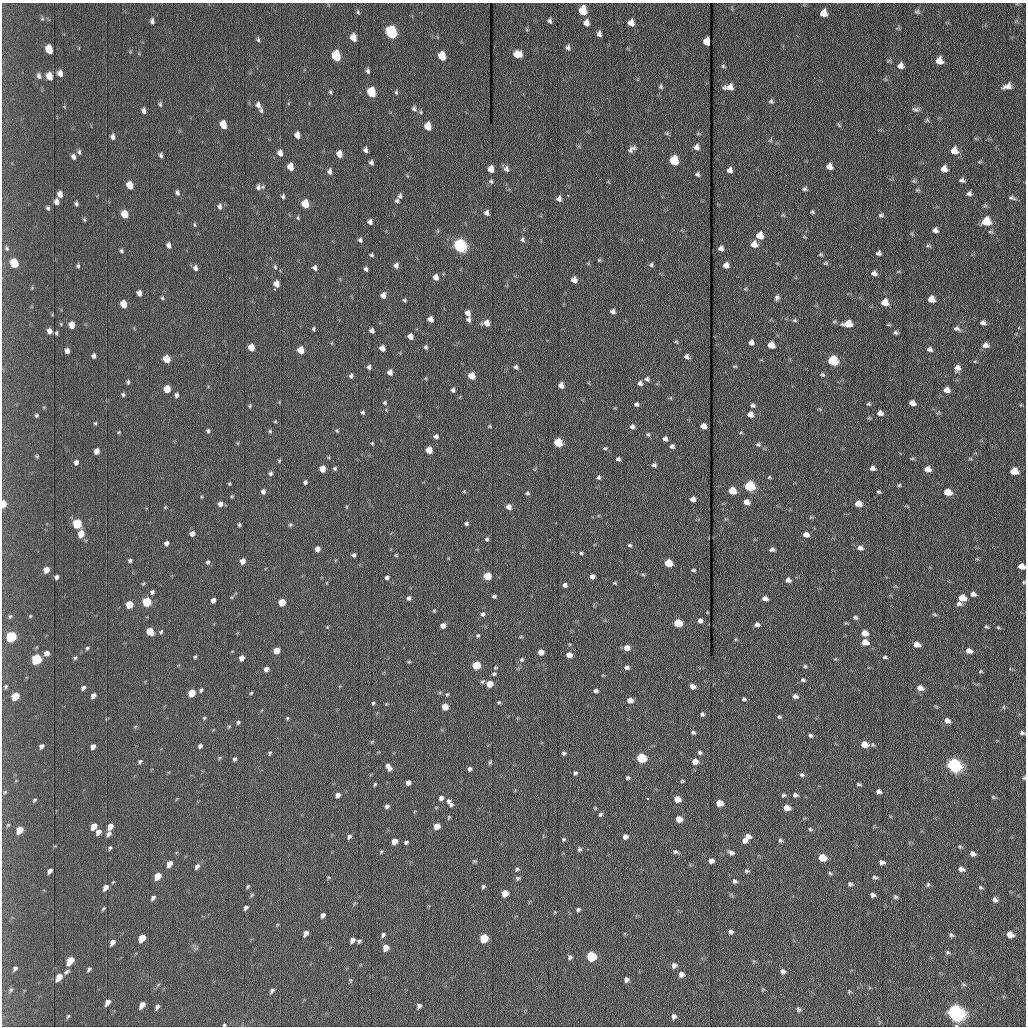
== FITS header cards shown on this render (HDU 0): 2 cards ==
NAXIS1  =                 1024 /fastest changing axis
NAXIS2  =                 1024 /next to fastest changing axis

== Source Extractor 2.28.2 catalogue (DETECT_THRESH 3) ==
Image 1024 x 1024 px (HDU 0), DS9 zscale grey, 1 PNG px = 1 image px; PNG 1028 x 1028 px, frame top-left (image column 1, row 1024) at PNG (2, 3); no overlay
Background 1170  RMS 13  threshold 40.2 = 3 sigma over >= 5 px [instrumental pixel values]
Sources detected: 497; all 497 listed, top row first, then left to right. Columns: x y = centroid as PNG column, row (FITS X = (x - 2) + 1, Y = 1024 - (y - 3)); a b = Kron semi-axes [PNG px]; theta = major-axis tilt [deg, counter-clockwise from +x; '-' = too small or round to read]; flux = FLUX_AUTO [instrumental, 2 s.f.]
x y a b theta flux
583 10 7 6 - 23000
358 12 6 4 -79 1300
917 12 8 7 - 2000
823 13 6 6 - 8200
42 19 5 4 - 1000
152 21 6 4 -81 2400
550 21 6 4 -84 2100
586 23 7 6 - 5900
631 23 7 6 - 6100
391 32 8 6 -79 140000
599 34 6 5 - 3200
353 38 7 5 -78 9300
258 40 6 4 -70 1500
707 41 7 5 88 11000
568 47 7 5 -84 2500
49 50 7 5 -70 16000
518 54 8 6 -4 9500
336 56 7 5 -80 54000
442 56 7 5 -81 21000
939 61 7 6 - 9200
723 66 5 5 - 1100
901 66 6 6 - 4500
368 71 6 4 -83 2200
60 73 6 5 - 4200
39 76 7 5 -81 2400
49 76 7 5 -73 8700
661 86 5 4 - 1500
1007 86 10 6 16 5300
729 87 9 5 5 6800
330 92 6 4 -69 1300
371 92 7 5 -80 42000
396 92 6 4 -89 1200
771 101 6 6 - 1800
160 104 7 4 -81 1500
258 105 8 6 -68 3500
414 109 8 6 -57 2500
915 109 10 6 -12 2600
261 110 6 5 - 1700
144 111 6 4 -87 3000
420 112 5 5 - 1200
927 120 7 5 18 1300
223 125 7 5 -76 16000
839 125 8 4 -46 1300
428 126 6 5 - 16000
667 133 7 4 46 1100
297 135 6 5 - 5900
113 137 6 4 -87 2800
770 140 6 4 30 1300
696 147 6 6 - 3800
632 149 10 5 35 3000
365 150 5 4 - 2800
954 151 7 7 - 9300
79 152 7 4 90 1700
280 153 6 5 - 5200
339 154 6 5 - 7200
161 155 5 4 - 1900
73 157 6 5 - 2900
674 160 6 6 - 37000
979 162 6 3 19 950
371 163 5 4 - 2400
290 167 6 5 - 10000
829 167 6 6 - 5400
491 169 6 5 - 7500
506 169 7 6 - 3100
944 169 7 6 - 7000
730 170 5 5 - 3600
330 172 6 4 -83 3000
697 174 5 5 - 1900
962 180 7 5 -16 2400
491 181 6 5 - 1500
914 181 6 4 -44 1200
130 185 6 5 - 12000
258 187 8 6 88 3500
804 189 5 4 - 1700
917 190 6 4 12 1300
177 193 7 5 -76 2300
969 193 6 5 - 2400
60 194 5 4 - 5400
568 195 3 2 - 800
400 196 6 5 - 1900
283 197 5 4 - 1700
1012 198 9 5 -20 2300
559 199 5 5 - 3300
397 201 5 4 - 1800
57 202 5 4 - 4500
76 204 5 4 - 1900
305 204 6 5 - 24000
220 206 8 5 -88 3000
48 208 6 4 -61 1600
812 212 5 4 - 1300
487 213 5 5 - 3300
125 214 6 5 - 15000
881 215 7 5 -17 1800
298 218 5 4 - 1100
84 220 5 4 - 1000
986 221 7 6 - 29000
370 222 5 4 - 3000
194 224 6 3 -89 990
935 230 6 5 - 3300
438 231 6 3 72 1000
760 235 6 6 - 12000
360 240 5 4 - 2000
523 240 5 5 - 1800
754 244 6 6 - 8000
169 245 6 5 - 3700
928 245 6 5 - 1500
460 246 6 6 - 260000
7 248 6 6 - 1900
721 248 5 5 - 3300
122 251 5 4 - 1500
879 253 5 4 - 2200
372 255 4 4 - 1400
820 255 7 3 -8 1000
599 260 5 4 - 920
14 263 6 5 - 30000
826 263 6 4 -19 1200
651 265 5 5 - 1700
726 265 5 5 - 5500
78 266 4 3 - 1400
396 266 6 5 - 3300
275 267 6 5 - 1400
195 268 7 5 -83 2900
315 268 6 5 - 2800
366 269 4 3 - 2000
874 273 6 5 - 3200
436 277 6 5 - 5100
574 280 5 5 - 7600
276 284 6 5 - 7300
275 289 3 2 - 1400
745 289 6 3 18 890
139 293 5 4 - 4500
383 295 6 5 - 5300
777 297 6 5 - 2300
162 298 5 4 - 1100
931 299 6 5 - 9900
404 300 4 3 - 1200
885 302 6 5 - 12000
123 304 6 5 - 13000
613 311 5 4 - 3200
467 313 6 5 - 5300
430 319 5 5 - 5800
469 320 5 4 - 2600
795 320 6 4 -20 1300
983 322 6 5 - 2900
486 323 6 5 - 8500
61 324 5 3 - 740
848 324 7 5 3 14000
71 325 6 5 - 9300
314 329 5 3 - 1300
957 329 9 6 -21 2700
371 330 5 4 - 2900
49 331 5 5 - 3900
56 333 5 3 - 1200
896 333 6 4 -30 1700
410 336 5 5 - 6100
676 342 5 4 - 1100
751 342 5 5 - 3800
771 345 6 5 - 12000
985 345 7 6 - 4400
251 347 5 5 - 15000
426 347 5 4 - 1800
382 348 5 5 - 6200
929 349 6 4 -15 3000
300 350 5 5 - 15000
67 351 5 4 - 3700
93 356 5 4 - 2500
686 357 5 5 - 2900
166 359 6 5 - 18000
833 361 6 6 - 69000
975 361 6 3 18 950
735 366 5 3 - 980
369 367 5 4 - 2400
516 367 5 5 - 2300
957 368 8 7 - 4500
390 372 5 4 - 5900
822 375 6 5 - 1300
351 376 5 4 - 2100
471 376 5 5 - 17000
647 379 7 6 - 2200
128 382 5 4 - 1500
640 383 6 6 - 3000
561 385 5 5 - 6800
167 389 5 5 - 15000
453 390 4 3 - 2100
947 390 6 5 - 6600
123 395 4 4 - 1500
176 395 5 4 - 2300
385 403 6 5 - 1400
912 403 6 5 - 6000
636 404 5 5 - 2300
868 404 5 4 - 1200
753 405 5 4 - 2100
250 406 5 3 - 1100
363 412 4 4 - 1500
880 413 6 5 - 4500
750 414 5 5 - 7000
36 415 5 4 - 1400
275 421 4 4 - 870
95 423 4 4 - 1000
489 426 4 4 - 870
703 426 5 5 - 7800
632 427 6 6 - 3000
208 431 6 5 - 1600
270 431 5 4 - 1200
337 431 5 4 - 1100
119 432 4 3 - 810
741 433 5 3 - 860
648 434 6 5 - 1600
436 436 5 5 - 3100
665 439 5 5 - 2900
558 442 5 5 - 45000
372 443 4 3 - 840
758 444 7 5 -25 1700
672 446 5 4 - 2400
605 448 6 4 7 1300
429 450 5 5 - 16000
96 451 5 4 - 4900
37 456 5 4 - 910
912 458 6 4 2 1000
618 459 4 4 - 2200
279 461 5 4 - 1000
76 462 5 4 - 3200
654 465 5 5 - 2300
335 468 5 4 - 1500
872 468 5 4 - 3700
322 469 5 5 - 12000
927 469 6 5 - 7600
1014 471 6 5 - 16000
270 473 6 5 - 1900
599 477 5 5 - 1900
769 477 5 4 - 890
305 482 4 4 - 2100
229 484 4 4 - 1000
899 485 6 4 2 1200
750 486 6 5 - 100000
263 491 5 5 - 3400
464 491 5 4 - 920
732 491 6 5 - 20000
879 492 4 3 - 1200
947 492 6 5 - 17000
527 493 6 5 - 1600
693 499 5 4 - 4300
746 502 5 4 - 6300
3 504 5 4 - 12000
220 504 6 5 - 4100
858 504 6 5 - 12000
165 507 4 4 - 870
509 507 5 5 - 6100
811 517 5 4 - 1000
466 523 4 4 - 1900
77 524 6 5 - 49000
239 525 4 4 - 1400
290 525 6 5 - 1300
192 533 5 5 - 4200
81 534 6 5 - 12000
806 535 6 4 -12 6000
487 539 5 5 - 1600
166 543 5 4 - 3000
630 545 5 4 - 1400
860 548 7 6 - 3700
317 549 5 5 - 6500
772 549 5 4 - 2600
581 553 4 4 - 1200
354 555 4 4 - 2300
396 555 4 4 - 990
130 560 5 4 - 1700
242 561 5 4 - 6700
208 562 6 5 - 1600
668 563 5 5 - 28000
1021 566 6 5 - 7700
46 570 5 5 - 7100
693 570 6 4 -1 1400
643 574 6 3 -3 950
487 576 5 5 - 28000
592 576 4 4 - 3700
56 577 4 4 - 2800
387 577 5 4 - 2000
788 580 6 5 - 4000
1024 582 4 4 - 900
614 583 5 3 - 1000
565 585 4 4 - 3100
152 592 6 5 - 2100
973 594 6 5 - 3300
494 596 5 4 - 1700
409 598 5 5 - 2600
765 598 5 4 - 5300
962 598 6 5 - 16000
213 600 5 4 - 3700
147 602 6 5 - 55000
282 602 5 5 - 20000
129 604 5 5 - 20000
959 604 7 5 -8 2900
434 610 4 4 - 1000
482 614 6 6 - 2500
934 614 6 4 -18 1300
10 616 6 5 - 1500
30 616 4 3 - 790
855 617 6 5 - 2100
700 621 5 5 - 3700
678 623 6 5 - 39000
757 624 5 4 - 3200
443 625 5 4 - 5700
986 627 6 4 -37 1100
998 627 4 4 - 940
150 631 6 5 - 14000
161 632 6 4 56 1300
864 633 6 5 - 12000
478 635 5 5 - 1300
11 637 6 5 - 80000
521 637 6 3 -17 970
865 642 6 5 - 11000
917 644 6 4 -17 8300
87 648 4 4 - 1200
627 648 6 5 - 7600
276 651 5 4 - 11000
969 651 6 5 - 6200
541 652 5 5 - 8000
46 653 6 5 - 3800
569 655 5 5 - 8000
195 657 4 3 - 1300
885 657 6 4 -3 1400
75 658 5 4 - 1200
242 658 5 4 - 5500
37 659 6 5 - 83000
522 660 6 6 - 1600
409 662 6 4 0 930
476 665 5 5 - 39000
805 666 4 4 - 1200
627 667 5 4 - 2400
266 669 5 5 - 4100
981 671 5 4 - 980
494 674 7 5 39 1800
803 680 6 5 - 1700
489 684 5 5 - 15000
6 686 6 5 - 1500
692 686 5 4 - 5100
83 688 4 4 - 2900
920 688 6 5 - 6900
201 690 6 4 63 1500
596 691 5 4 - 2800
192 693 6 5 - 20000
251 693 5 3 - 930
93 695 5 4 - 3900
447 695 6 4 61 1100
15 696 6 5 - 23000
795 696 6 5 - 3100
744 699 4 3 - 1500
630 700 5 5 - 8000
499 702 5 4 - 1100
373 703 4 3 - 1100
445 707 5 5 - 14000
1004 707 5 3 - 940
702 714 4 4 - 1800
779 717 4 4 - 1300
204 718 5 4 - 1000
287 718 5 4 - 1000
947 721 6 4 -22 5300
238 722 4 4 - 1500
229 726 5 4 - 1000
693 732 4 4 - 1600
1022 733 5 4 - 2000
810 735 5 5 - 2000
372 742 6 4 21 1100
864 744 6 5 - 13000
41 746 5 4 - 2700
93 746 5 4 - 4100
200 746 4 4 - 2500
700 752 5 4 - 1600
270 753 5 4 - 1200
564 753 5 4 - 1600
219 758 5 3 - 920
641 758 6 5 - 74000
235 759 5 4 - 1800
140 761 5 4 - 1500
695 761 5 5 - 8500
490 762 6 4 73 1300
954 765 7 6 - 370000
389 767 9 5 -59 4400
469 769 5 4 - 2000
575 773 5 5 - 1600
802 775 6 5 - 1700
628 778 4 4 - 1400
1024 778 4 4 - 910
682 781 4 3 - 1000
408 783 5 4 - 5200
375 784 5 3 - 980
859 784 6 3 -17 1300
879 791 5 4 - 2600
5 792 5 4 - 1100
338 795 5 4 - 4200
783 795 5 4 - 1400
795 795 5 4 - 2300
993 797 5 4 - 1100
441 798 5 5 - 3700
647 798 3 2 - 2000
677 799 5 5 - 12000
35 800 5 3 - 1100
449 801 7 7 - 3000
719 803 5 5 - 14000
451 804 5 5 - 1900
387 806 5 5 - 2700
787 807 6 5 - 10000
996 812 2 2 - 640
600 814 5 4 - 1400
449 817 6 5 - 1100
679 819 5 5 - 12000
94 826 6 4 53 9700
110 826 6 4 53 8100
437 826 5 5 - 9300
810 829 5 4 - 1300
20 830 6 5 - 14000
98 832 6 4 50 5000
109 834 7 5 54 2900
625 836 5 5 - 4200
747 836 6 5 - 5700
349 837 6 4 40 2200
563 839 5 5 - 1400
745 840 6 5 - 3800
780 840 5 4 - 1600
394 841 5 4 - 7800
406 842 5 4 - 1600
110 848 5 3 - 1400
579 849 6 5 - 1700
381 852 5 4 - 970
676 852 7 5 -15 1700
731 853 7 5 -11 3000
973 854 6 4 -30 3500
822 857 6 5 - 26000
474 861 6 4 -11 1100
711 861 5 5 - 5100
882 862 6 4 -13 3200
169 864 6 4 57 7600
197 866 6 5 - 2800
517 869 6 5 - 1400
961 869 7 5 -30 3700
50 871 5 4 - 3200
747 871 6 4 -10 1400
830 873 5 4 - 1200
158 876 6 4 54 15000
875 877 7 5 -15 1700
518 878 6 5 - 1900
735 881 7 5 -37 1900
850 884 4 4 - 1900
928 885 6 4 69 1300
248 886 4 3 - 1100
483 886 5 4 - 1600
105 887 7 5 54 4500
980 887 5 5 - 1300
505 893 5 5 - 15000
252 895 6 4 32 970
873 895 4 4 - 2400
895 897 6 5 - 1500
153 898 6 4 52 2200
995 900 6 5 - 2500
246 907 5 3 - 2300
103 909 5 2 - 1100
578 909 5 4 - 1600
555 912 6 3 71 740
323 915 5 4 - 2800
731 932 5 5 - 2000
305 933 6 4 53 4600
1010 934 6 5 - 8500
383 935 5 4 - 2000
951 935 6 4 -44 1700
142 938 6 4 55 15000
484 938 6 5 - 39000
352 940 5 4 - 3800
359 941 4 3 - 1500
112 942 6 4 51 3900
386 948 6 4 55 8300
948 952 6 5 - 1500
591 956 6 6 - 64000
570 957 5 5 - 2000
70 961 7 5 55 21000
674 965 7 6 - 3300
15 968 6 4 37 1900
89 969 6 4 48 1700
67 971 7 4 35 1800
783 971 6 5 - 2600
681 974 6 5 - 4000
59 977 7 5 57 11000
626 979 5 5 - 2800
350 980 5 3 - 900
963 984 7 5 -18 1500
11 990 8 5 68 1800
272 990 7 4 52 2100
763 990 6 3 45 860
849 991 5 4 - 1000
107 1002 6 4 52 4700
142 1005 7 4 56 6500
419 1006 4 4 - 2300
157 1007 7 4 54 2500
798 1009 6 5 - 1800
956 1013 7 6 - 690000
68 1016 4 4 - 1000
674 1016 6 5 - 2900
224 1025 4 3 - 910
At the frame edge (FLAGS 8, measured only in part): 6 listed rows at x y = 3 504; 1021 566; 1024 582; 1024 778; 956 1013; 224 1025

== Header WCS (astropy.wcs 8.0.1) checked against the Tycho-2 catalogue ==
Header WCS as astropy/WCSLIB reads it (applying the file's SIP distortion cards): RA---TAN-SIP/DEC--TAN-SIP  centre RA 20:32:55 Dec +07:41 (308.23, +7.69 deg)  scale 1.67 arcsec/px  FOV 28.5' x 28.6'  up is -179 deg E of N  parity flipped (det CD > 0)
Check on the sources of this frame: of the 60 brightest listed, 17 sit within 2.5 arcsec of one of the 19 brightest Tycho-2 stars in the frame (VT <= 12.30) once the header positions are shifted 0.14 arcsec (0.05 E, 0.13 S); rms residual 1.08 arcsec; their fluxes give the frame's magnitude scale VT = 23.63 - 2.5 log10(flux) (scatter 0.21 mag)
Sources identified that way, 17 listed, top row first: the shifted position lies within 2.5 arcsec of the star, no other Tycho-2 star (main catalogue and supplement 1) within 5.0 arcsec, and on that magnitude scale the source's flux lands within +1.5 / -3 mag of the star's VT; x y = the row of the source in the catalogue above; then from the Tycho-2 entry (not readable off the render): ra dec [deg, ICRS J2000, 3 dp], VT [Tycho-2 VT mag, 2 dp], TYC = Tycho-2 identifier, HIP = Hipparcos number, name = IAU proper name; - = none
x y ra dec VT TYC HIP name
391 32 308.286 +7.464 10.73 522-842-1 - -
336 56 308.312 +7.475 12.07 522-647-1 - -
442 56 308.262 +7.475 12.01 522-585-1 - -
371 92 308.295 +7.492 11.63 522-671-1 - -
460 246 308.254 +7.563 10.72 1087-1249-1 - -
833 361 308.080 +7.618 11.66 1087-1359-1 - -
750 486 308.120 +7.676 10.97 1087-777-1 - -
77 524 308.435 +7.690 11.87 1088-65-1 - -
668 563 308.158 +7.712 12.30 1087-297-1 - -
11 637 308.467 +7.743 11.69 1088-851-1 - -
37 659 308.455 +7.753 11.50 1088-523-1 - -
476 665 308.249 +7.758 12.15 1087-191-1 - -
641 758 308.172 +7.802 11.35 1087-577-1 - -
954 765 308.026 +7.807 10.06 1087-869-1 - -
484 938 308.247 +7.885 12.25 1087-1189-1 - -
591 956 308.197 +7.894 11.89 1087-513-1 - -
956 1013 308.026 +7.922 8.78 1087-1005-1 - -